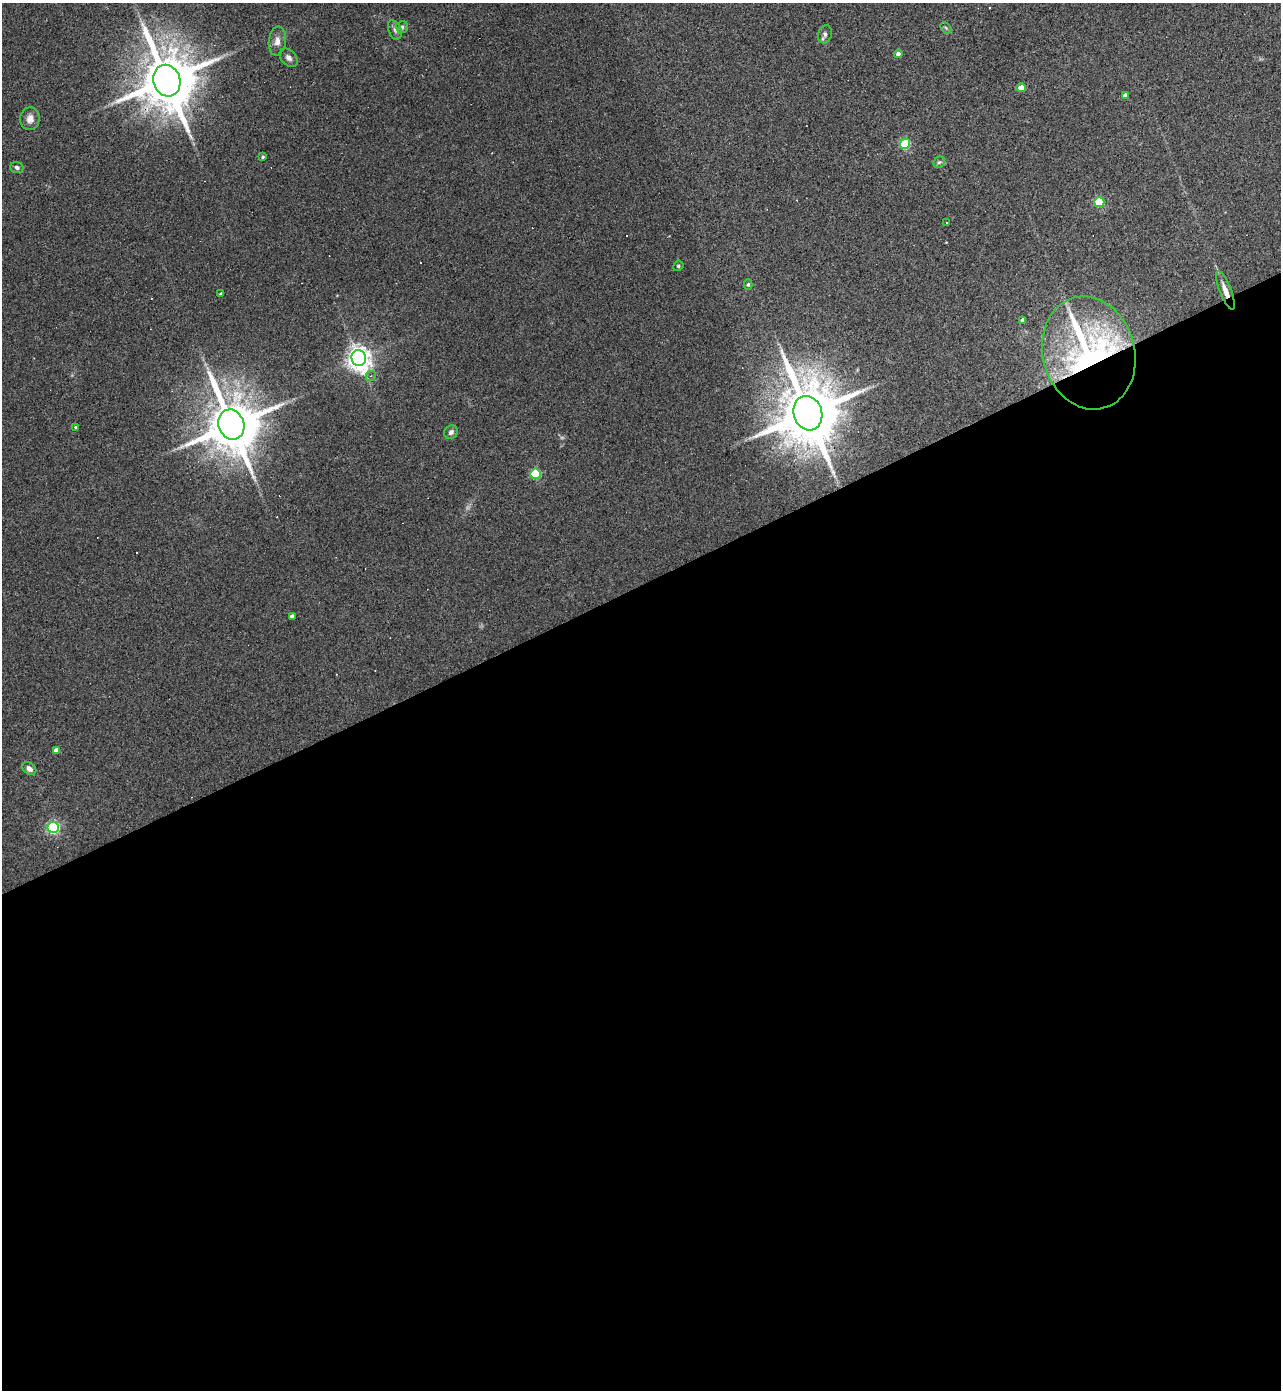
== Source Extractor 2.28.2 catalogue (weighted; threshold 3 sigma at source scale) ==
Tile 15 of 4 x 4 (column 3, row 4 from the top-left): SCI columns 2705-3983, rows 1-1388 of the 5540 x 5554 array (HDU 1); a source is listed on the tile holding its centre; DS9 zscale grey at full resolution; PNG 1283 x 1392 px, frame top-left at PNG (2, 3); each listed source drawn as its Kron ellipse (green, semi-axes under 4 px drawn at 4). Shown black and unused: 58% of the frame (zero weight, under 3 of 4 exposures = <1% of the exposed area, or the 3 px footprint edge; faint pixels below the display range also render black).
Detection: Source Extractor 2.28.2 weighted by HDU 2 'WHT'; one run over the whole footprint, this tile lists its part. Background 0.067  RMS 0.0076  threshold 0.0344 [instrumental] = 3 sigma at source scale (4.5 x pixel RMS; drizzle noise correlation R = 1.50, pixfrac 1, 0.05/0.05 arcsec/px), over >= 5 px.
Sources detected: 40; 6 cosmic-ray / hot-pixel residue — neither listed nor drawn; the other 34 listed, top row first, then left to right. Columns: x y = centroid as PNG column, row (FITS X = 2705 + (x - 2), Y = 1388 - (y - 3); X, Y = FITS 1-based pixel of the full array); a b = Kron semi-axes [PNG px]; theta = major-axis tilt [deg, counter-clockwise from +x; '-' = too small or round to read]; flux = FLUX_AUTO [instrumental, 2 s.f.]
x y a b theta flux
402 27 6 6 - 1.4
946 28 6 4 -46 1.2
395 30 10 6 -66 2.6
825 34 9 6 74 2.4
277 41 14 8 82 5.1
898 54 4 4 - 2.9
288 58 10 7 -45 3
167 81 16 13 -71 5500
1021 88 4 4 - 8
1125 96 4 4 - 4.5
30 119 11 9 82 5
905 144 5 5 - 55
263 157 4 3 - 1.2
939 162 6 5 - 1.3
17 167 6 5 - 1.8
1099 202 5 5 - 40
947 222 3 2 - 0.97
678 266 5 5 - 1.2
748 284 5 4 - 1.2
1225 290 20 6 -68 8
221 294 4 3 - 1.2
1023 320 4 4 - 3.2
1089 353 57 46 -74 250
359 358 8 7 - 600
371 376 5 4 - 1.3
808 413 17 14 -73 6700
231 424 15 13 -71 4800
75 427 3 3 - 0.91
451 432 7 6 - 2.2
535 474 5 5 - 49
292 616 4 4 - 3.5
56 750 4 4 - 4.8
29 769 7 5 -37 3.9
53 828 5 5 - 110
Overlapping masked pixels (flux is a lower limit): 3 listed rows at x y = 167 81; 1225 290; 1089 353